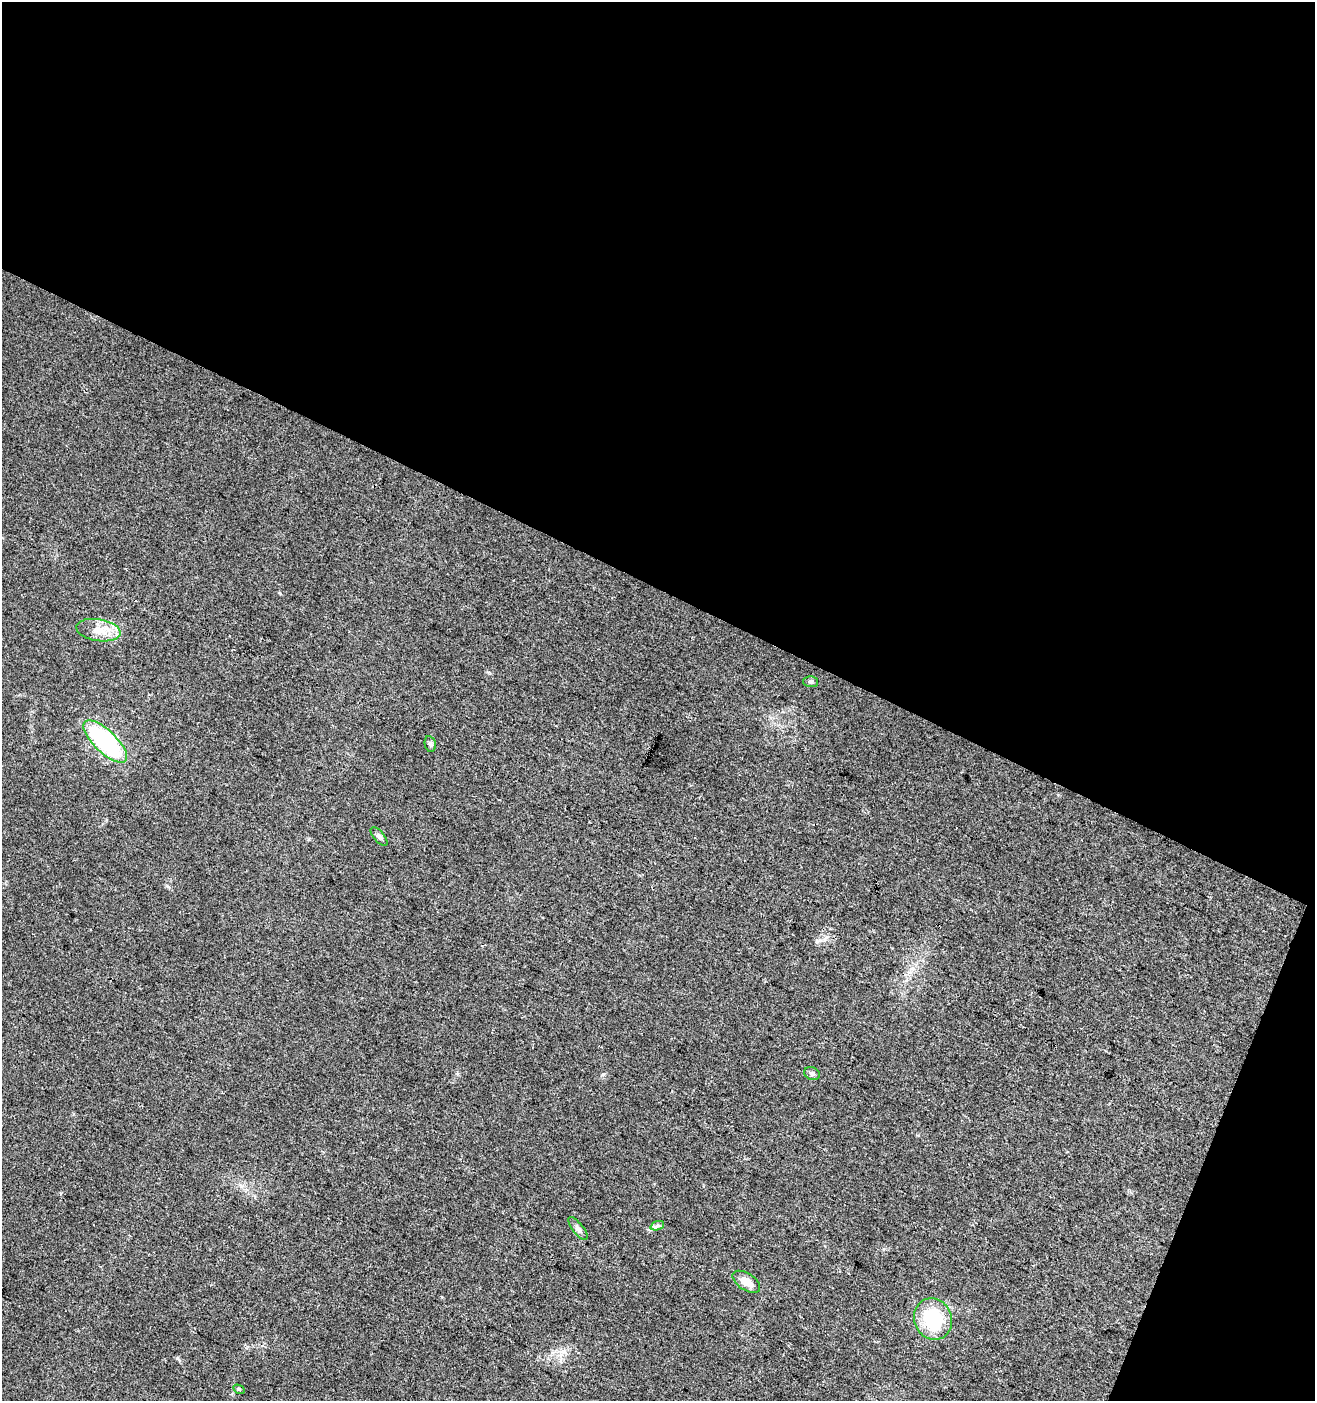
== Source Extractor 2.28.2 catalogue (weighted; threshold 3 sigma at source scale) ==
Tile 2 of 2 x 2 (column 2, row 1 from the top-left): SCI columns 1419-2731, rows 1402-2800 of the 2855 x 2800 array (HDU 1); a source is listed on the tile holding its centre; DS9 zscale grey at full resolution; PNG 1317 x 1403 px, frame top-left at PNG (2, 2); each listed source drawn as its Kron ellipse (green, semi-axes under 4 px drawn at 4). Shown black and unused: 45% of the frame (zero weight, under 3 of 4 exposures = <1% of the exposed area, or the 3 px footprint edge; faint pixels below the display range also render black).
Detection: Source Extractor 2.28.2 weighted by HDU 2 'WHT'; one run over the whole footprint, this tile lists its part. Background 0.0244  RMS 0.0047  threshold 0.0212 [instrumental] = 3 sigma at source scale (4.5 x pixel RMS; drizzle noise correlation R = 1.50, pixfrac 1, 0.0396/0.0396 arcsec/px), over >= 5 px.
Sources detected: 11; all 11 listed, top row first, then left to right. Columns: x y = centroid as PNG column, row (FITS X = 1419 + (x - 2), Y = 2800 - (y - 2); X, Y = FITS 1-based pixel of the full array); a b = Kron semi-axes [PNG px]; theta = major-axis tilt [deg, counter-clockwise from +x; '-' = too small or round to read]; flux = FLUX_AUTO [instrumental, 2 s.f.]
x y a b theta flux
98 630 22 11 -9 7.3
811 682 7 5 -3 0.9
105 741 28 11 -44 58
430 744 8 5 -78 1.2
379 837 11 5 -49 1.4
812 1074 8 6 -24 1.6
657 1226 7 4 19 1
578 1228 14 5 -52 1.6
746 1282 15 8 -33 4.9
933 1319 21 18 -66 28
239 1389 6 4 -31 0.61
Unlisted compact peaks at least as high as the median listed source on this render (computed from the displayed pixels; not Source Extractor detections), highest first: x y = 603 1074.